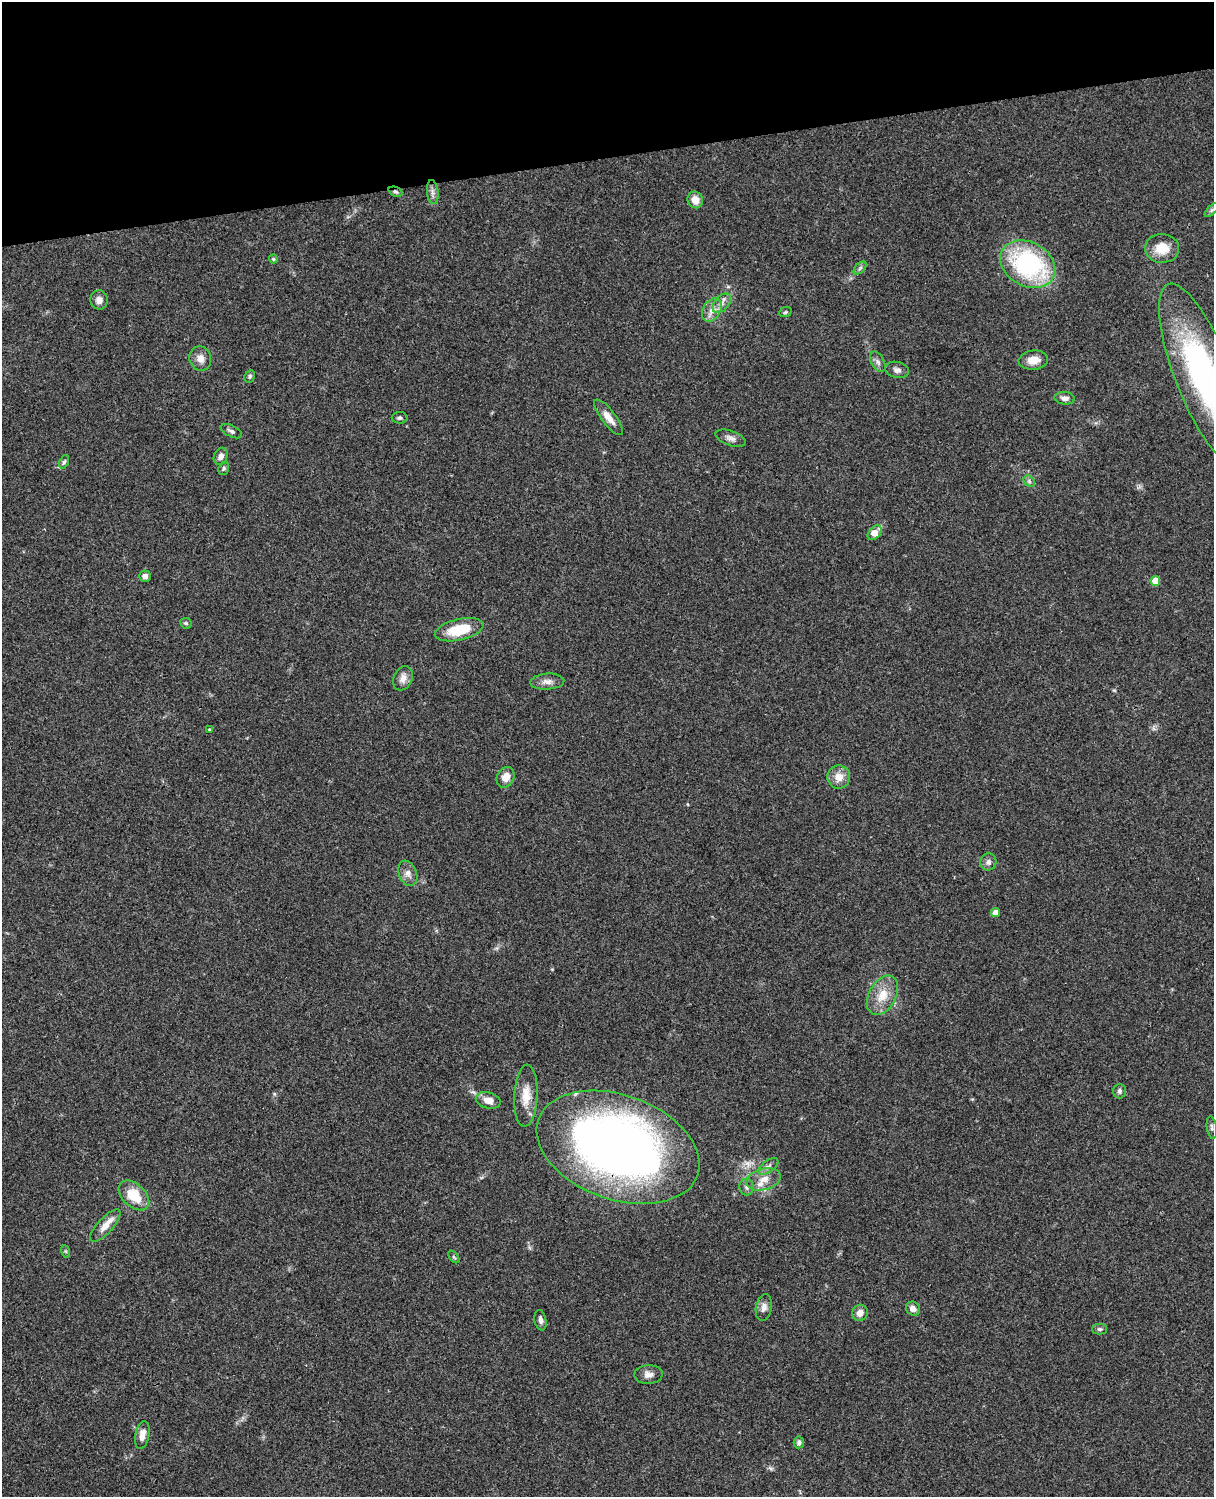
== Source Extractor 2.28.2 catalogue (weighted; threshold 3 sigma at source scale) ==
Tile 3 of 4 x 3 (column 3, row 1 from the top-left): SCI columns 2544-3755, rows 3265-4759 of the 5085 x 4923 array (HDU 1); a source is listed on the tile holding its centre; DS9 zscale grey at full resolution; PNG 1216 x 1499 px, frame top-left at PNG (2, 2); each listed source drawn as its Kron ellipse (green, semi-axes under 4 px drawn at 4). Shown black and unused: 10% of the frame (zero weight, under 3 of 4 exposures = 6% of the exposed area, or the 3 px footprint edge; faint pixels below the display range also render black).
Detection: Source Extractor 2.28.2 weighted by HDU 2 'WHT'; one run over the whole footprint, this tile lists its part. Background 0.106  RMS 0.0065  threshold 0.0292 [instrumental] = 3 sigma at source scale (4.5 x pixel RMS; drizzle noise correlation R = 1.50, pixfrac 1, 0.05/0.05 arcsec/px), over >= 5 px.
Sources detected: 61; all 61 listed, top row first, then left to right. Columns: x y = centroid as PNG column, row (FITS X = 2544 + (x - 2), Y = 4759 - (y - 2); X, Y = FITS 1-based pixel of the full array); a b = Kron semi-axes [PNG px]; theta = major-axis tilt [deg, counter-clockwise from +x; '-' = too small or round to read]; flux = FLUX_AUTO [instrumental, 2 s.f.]
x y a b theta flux
395 192 7 4 -23 1.3
433 192 12 6 -85 2.7
695 200 8 7 - 6.2
1212 210 9 3 45 1.2
1162 248 17 14 -4 12
273 259 4 4 - 0.69
1028 264 29 22 -30 88
860 268 8 4 45 1.4
99 300 9 8 - 3.7
722 303 11 7 51 3.8
712 310 13 8 59 5.2
785 312 6 4 22 1.1
200 358 12 10 -70 5
1033 360 15 9 6 7.5
878 362 11 6 -61 2.3
897 370 12 8 -13 2.8
1203 375 97 28 -69 180
250 376 6 5 - 1.3
1065 398 10 6 -5 3
608 417 22 7 -52 6.3
400 418 8 5 1 1.5
231 431 11 5 -26 2
730 438 16 7 -19 3.2
221 456 9 6 65 3.4
64 462 7 4 68 1.2
224 468 7 5 73 1.1
1029 481 6 5 - 1.3
875 533 8 5 47 8.4
145 576 6 5 - 3
1155 581 5 4 - 9.5
186 623 6 5 - 1.2
459 630 25 10 13 21
403 678 12 9 62 4.1
547 682 17 8 4 4.1
209 729 4 3 - 0.5
505 777 11 8 61 6
839 777 11 11 - 7.1
988 862 8 8 - 2.7
408 873 13 8 -68 4
995 912 4 4 - 4
882 995 21 13 61 13
1119 1091 7 6 - 1.9
526 1096 31 11 87 11
488 1100 13 8 -15 5.6
1212 1127 11 5 -81 1.5
618 1147 84 52 -19 500
768 1166 11 6 37 2.5
763 1179 17 10 15 7.9
747 1187 8 7 - 2.3
134 1195 18 11 -43 17
105 1226 21 7 47 7.3
65 1251 6 4 -70 0.9
454 1257 7 3 -52 0.89
764 1308 13 8 80 3.8
913 1309 7 6 - 3.8
860 1313 8 7 - 4.5
540 1320 10 6 -78 2.5
1099 1329 7 5 0 1.3
649 1374 14 9 3 4.1
142 1435 14 7 79 5.3
799 1442 6 5 - 1.6
Overlapping masked pixels (flux is a lower limit): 2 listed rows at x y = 395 192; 618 1147
Isophote crosses this tile's border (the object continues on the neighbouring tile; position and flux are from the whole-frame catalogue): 1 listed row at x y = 1203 375